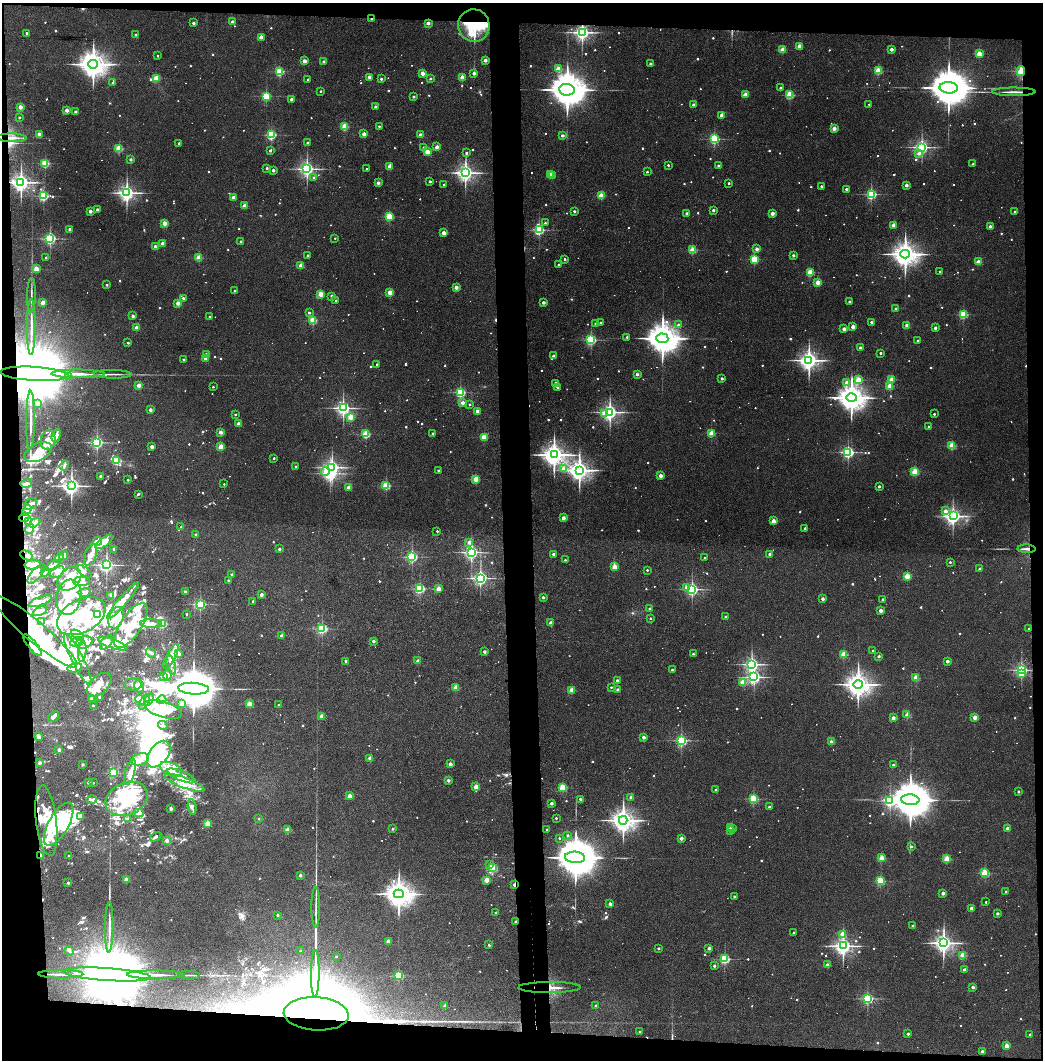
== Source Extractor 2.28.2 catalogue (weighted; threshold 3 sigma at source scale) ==
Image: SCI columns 80-4242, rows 5-4235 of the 4321 x 4242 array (HDU 1 of 3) = the unmasked area's bounding box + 8 px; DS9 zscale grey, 4 x 4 block average (1 PNG px = mean of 4 x 4 image px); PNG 1045 x 1062 px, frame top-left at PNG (2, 3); each listed source drawn as its Kron ellipse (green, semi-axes under 4 px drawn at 4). Shown black and unused: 11% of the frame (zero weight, under 3 of 4 exposures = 6% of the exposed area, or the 3 px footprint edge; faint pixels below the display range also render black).
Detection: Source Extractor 2.28.2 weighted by HDU 2 'WHT'. Background 0.0668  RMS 0.0057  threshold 0.0258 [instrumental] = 3 sigma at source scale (4.5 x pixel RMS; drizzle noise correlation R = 1.50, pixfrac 1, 0.05/0.05 arcsec/px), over >= 5 px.
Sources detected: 1655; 64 too faint to see at this stretch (4 x 4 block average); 42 inside a brighter object's white glare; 19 cosmic-ray / hot-pixel residue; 6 long thin detections or spike segments (spike, bleed or trail) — neither listed nor drawn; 47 coinciding with a brighter row at this scale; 265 inside a brighter listed object's ellipse — not listed separately; of the other 1212, all 500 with FLUX_AUTO >= 8.91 (the completeness limit of this list) listed and drawn (712 fainter detections not listed), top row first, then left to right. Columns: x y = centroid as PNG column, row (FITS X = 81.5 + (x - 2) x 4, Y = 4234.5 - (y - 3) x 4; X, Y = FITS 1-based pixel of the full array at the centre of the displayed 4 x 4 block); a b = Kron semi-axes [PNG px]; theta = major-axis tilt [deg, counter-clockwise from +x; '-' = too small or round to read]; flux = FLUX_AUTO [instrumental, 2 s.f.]
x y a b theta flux
372 19 2 2 - 25
232 22 2 2 - 49
193 23 2 2 - 31
428 23 2 2 - 47
474 25 16 15 - 210
582 32 2 2 - 1600
27 33 2 2 - 15
136 35 2 2 - 17
261 37 2 2 - 81
799 46 2 2 - 64
891 49 2 2 - 44
782 50 2 2 - 130
979 54 2 2 - 150
158 56 2 2 - 10
485 60 2 2 - 46
304 61 2 2 - 67
324 62 2 2 - 39
650 63 2 2 - 20
93 64 5 4 - 6300
558 69 2 2 - 130
280 71 2 2 - 390
878 71 2 2 - 210
1021 71 5 3 - 53
422 73 2 2 - 60
474 73 2 2 - 34
369 77 2 2 - 55
462 77 2 2 - 110
156 78 2 2 - 190
308 79 2 2 - 13
381 79 2 2 - 15
430 79 2 2 - 14
112 83 2 2 - 9.3
780 88 2 2 - 10
949 88 9 5 -4 20000
567 90 8 5 -7 14000
321 91 2 2 - 9.8
1014 92 22 2 0 24
745 95 2 2 - 120
790 95 2 2 - 300
266 96 2 2 - 400
414 96 2 2 - 18
292 99 2 2 - 37
869 104 2 2 - 11
694 105 2 2 - 37
20 107 2 2 - 71
376 107 2 2 - 31
66 110 2 2 - 55
76 112 2 2 - 25
722 115 2 2 - 71
19 118 2 2 - 9.4
379 126 2 2 - 12
345 127 2 2 - 260
834 128 2 2 - 63
39 134 2 2 - 46
364 134 2 2 - 85
271 135 2 2 - 530
420 135 2 2 - 58
562 135 2 2 - 33
12 138 15 2 -1 23
714 139 2 2 - 540
179 143 2 2 - 21
308 143 2 2 - 16
437 147 2 2 - 54
922 147 2 2 - 1300
424 148 2 2 - 23
119 149 2 2 - 240
270 151 2 2 - 16
427 152 2 2 - 130
466 153 2 2 - 17
919 153 2 2 - 17
130 159 2 2 - 23
45 163 2 2 - 320
973 164 2 2 - 24
668 165 2 2 - 12
390 166 2 2 - 120
718 166 2 2 - 24
267 168 2 2 - 16
307 169 2 2 - 1400
367 169 2 2 - 9.8
273 170 2 2 - 33
647 172 2 2 - 10
465 173 3 3 - 2200
550 174 2 2 - 96
552 176 2 2 - 18
314 177 2 2 - 12
430 181 2 2 - 22
21 182 3 3 - 2500
378 183 2 2 - 38
729 183 2 2 - 15
444 184 2 2 - 9.5
906 185 2 2 - 41
821 186 2 2 - 13
846 189 2 2 - 21
127 193 3 3 - 2000
871 194 2 2 - 590
43 196 2 2 - 490
601 196 2 2 - 140
233 198 2 2 - 62
245 206 2 2 - 87
97 209 2 2 - 28
713 210 2 2 - 20
90 211 2 2 - 43
574 211 2 2 - 18
1015 212 2 2 - 12
687 213 2 2 - 19
772 213 2 2 - 58
389 217 2 2 - 310
164 223 2 2 - 100
545 223 2 2 - 16
893 225 2 2 - 54
990 226 2 2 - 25
70 229 2 2 - 40
539 230 2 2 - 690
444 233 2 2 - 72
335 238 2 2 - 9
50 239 2 2 - 790
241 241 2 2 - 11
163 243 2 2 - 52
155 246 2 2 - 40
757 249 2 2 - 37
692 250 2 2 - 220
905 254 4 4 - 5400
793 255 2 2 - 26
308 256 2 2 - 28
46 258 2 2 - 12
199 258 2 2 - 170
565 259 2 2 - 19
754 259 2 2 - 290
978 262 2 2 - 86
301 265 2 2 - 80
559 265 2 2 - 22
36 269 2 2 - 110
940 271 2 2 - 9.2
810 272 2 2 - 220
818 282 2 2 - 110
107 285 2 2 - 13
456 287 2 2 - 54
234 291 2 2 - 17
390 293 2 2 - 120
321 294 2 2 - 150
31 295 17 2 89 11
332 296 2 2 - 24
183 298 2 2 - 25
336 301 2 2 - 12
849 301 2 2 - 14
43 302 2 2 - 71
543 302 2 2 - 40
178 303 2 2 - 75
896 309 2 2 - 15
309 313 2 2 - 16
963 314 2 2 - 350
133 316 2 2 - 34
210 317 2 2 - 15
313 320 2 2 - 260
871 322 2 2 - 18
596 323 2 2 - 28
600 323 2 2 - 9.3
678 325 2 2 - 17
907 326 2 2 - 84
31 327 28 2 90 41
853 327 2 2 - 63
136 328 2 2 - 82
935 328 2 2 - 31
844 329 2 2 - 60
627 337 2 2 - 16
662 338 6 5 - 9900
591 340 2 2 - 670
918 340 2 2 - 9.2
128 343 2 2 - 15
860 348 2 2 - 38
880 353 2 2 - 15
206 354 2 2 - 17
553 356 2 2 - 35
206 358 2 2 - 78
183 359 2 2 - 10
809 360 3 3 - 2900
377 364 2 2 - 17
34 374 34 7 -3 140000
78 374 27 2 -1 47
113 374 19 2 -1 13
637 374 2 2 - 34
69 376 2 2 - 33
722 378 2 2 - 23
891 379 2 2 - 100
858 380 2 2 - 210
847 382 2 2 - 36
556 383 2 2 - 34
139 385 2 2 - 73
890 386 2 2 - 160
213 387 2 2 - 10
558 387 2 2 - 11
460 392 2 2 - 560
851 398 5 4 - 7300
37 403 2 2 - 36
463 403 2 2 - 60
469 405 2 2 - 11
343 408 2 2 - 1300
150 410 2 2 - 35
477 411 2 2 - 53
610 412 2 2 - 1800
605 413 2 2 - 67
235 414 2 2 - 12
934 414 2 2 - 13
350 417 2 2 - 160
31 420 29 2 90 44
238 424 2 2 - 56
929 427 2 2 - 15
220 432 2 2 - 59
433 433 2 2 - 11
711 433 2 2 - 180
366 434 2 2 - 260
56 436 7 3 72 21
484 437 2 2 - 180
48 440 10 7 80 52
97 442 2 2 - 840
952 446 2 2 - 220
152 447 2 2 - 46
221 447 2 2 - 140
38 452 15 8 26 120
848 452 2 2 - 870
554 455 4 3 - 4500
274 458 2 2 - 12
117 461 2 2 - 340
64 466 5 3 - 9.4
296 467 2 2 - 15
332 467 3 2 - 1500
564 469 2 2 - 83
438 470 2 2 - 10
579 470 4 3 - 3800
325 472 4 3 - 43
915 472 2 2 - 270
101 476 2 2 - 41
660 476 2 2 - 56
476 479 2 2 - 190
128 480 2 2 - 13
26 483 6 3 15 13
224 484 2 2 - 12
71 486 3 2 - 2100
386 486 2 2 - 330
879 486 2 2 - 21
349 487 2 2 - 71
138 494 3 2 - 11
30 504 7 5 35 26
27 510 6 4 57 16
945 511 2 2 - 32
953 516 3 2 - 1400
24 517 5 4 - 24
563 518 2 2 - 66
28 521 4 2 - 8.9
773 521 2 2 - 89
35 523 6 2 32 16
181 527 2 2 - 18
805 528 2 2 - 20
29 529 5 3 - 9.7
437 531 2 2 - 10
196 535 2 2 - 30
98 541 4 4 - 42
104 542 10 3 37 65
469 542 2 2 - 28
114 549 2 2 - 22
279 549 2 2 - 18
1027 549 9 2 -1 17
471 552 2 2 - 1300
553 554 2 2 - 30
769 554 2 2 - 25
27 555 7 4 -25 14
91 555 11 6 73 29
64 556 5 3 - 24
412 557 2 2 - 700
59 558 5 4 - 37
704 558 2 2 - 8.9
565 560 2 2 - 12
950 562 2 2 - 13
33 565 8 4 4 22
106 565 2 2 - 1400
53 566 7 4 36 15
614 567 2 2 - 120
979 569 2 2 - 17
647 570 2 2 - 11
84 571 9 3 -35 9.8
45 572 5 2 - 14
57 572 8 5 33 23
36 574 12 5 49 20
232 574 2 2 - 22
907 576 2 2 - 150
480 578 2 2 - 1300
69 579 13 10 45 96
228 580 2 2 - 19
82 581 8 4 1 33
686 587 2 2 - 22
420 589 2 2 - 570
438 589 2 2 - 86
692 589 2 2 - 1100
185 591 2 2 - 24
84 592 6 3 15 20
111 595 2 2 - 22
261 595 2 2 - 41
69 597 17 12 79 62
543 597 2 2 - 26
823 599 2 2 - 36
882 599 2 2 - 11
40 601 12 3 20 19
123 601 24 4 50 110
253 601 2 2 - 17
200 604 2 2 - 650
650 609 2 2 - 25
40 611 7 3 25 14
881 611 2 2 - 52
187 614 2 2 - 8.9
97 615 3 2 - 570
81 616 26 16 28 240
726 617 2 2 - 22
116 618 11 7 70 82
650 618 2 2 - 11
41 622 4 2 - 20
162 623 3 2 - 360
551 623 2 2 - 47
151 624 10 4 0 59
131 625 26 10 57 160
322 629 2 2 - 580
1029 629 2 2 - 11
35 631 55 10 -40 790
77 635 7 3 -36 52
281 636 2 2 - 40
373 641 2 2 - 30
77 642 7 3 21 56
106 642 8 5 52 45
84 643 9 6 24 32
113 644 15 5 -19 27
32 645 13 3 -51 350
873 651 2 2 - 9
82 652 10 3 85 18
484 652 2 2 - 34
151 653 5 3 - 9.7
179 653 4 3 - 9
693 654 2 2 - 10
843 654 2 2 - 200
171 656 13 4 62 41
879 656 2 2 - 18
78 659 28 6 -63 50
346 661 2 2 - 23
418 661 2 2 - 69
947 661 2 2 - 35
752 664 2 2 - 1400
171 665 10 3 -75 12
75 668 7 4 13 20
672 670 2 2 - 23
1021 670 2 2 - 920
1021 673 2 2 - 94
168 675 6 3 78 16
163 676 4 3 - 12
754 677 2 2 - 1100
916 678 2 2 - 150
617 680 2 2 - 30
743 682 2 2 - 160
858 684 4 4 - 5200
99 685 14 8 43 43
133 685 9 6 -1 17
139 686 6 5 - 18
456 687 2 2 - 120
611 687 2 2 - 11
194 689 15 6 -4 26000
617 689 2 2 - 28
572 690 2 2 - 130
99 697 2 2 - 29
92 699 2 2 - 83
141 700 6 3 -37 14
149 700 6 3 54 13
162 700 5 2 - 14
145 702 8 3 64 19
181 703 2 2 - 59
249 704 2 2 - 130
279 705 2 2 - 12
93 706 2 2 - 22
163 709 19 8 -17 180
907 715 2 2 - 86
322 716 2 2 - 73
54 717 6 3 39 22
975 717 2 2 - 90
893 718 2 2 - 51
163 725 5 3 - 12
38 737 4 3 - 9.1
643 737 2 2 - 44
681 740 2 2 - 740
831 742 2 2 - 37
59 750 2 2 - 40
159 754 15 9 53 700
370 758 2 2 - 62
140 759 9 6 19 31
39 763 2 2 - 30
450 764 2 2 - 54
893 764 2 2 - 11
82 765 2 2 - 28
171 769 12 6 -25 55
130 772 13 4 75 41
113 773 2 2 - 380
181 776 15 5 -23 48
448 780 2 2 - 26
88 782 2 2 - 25
93 783 2 2 - 9.4
185 783 21 5 -20 57
476 787 2 2 - 100
563 788 2 2 - 310
716 790 2 2 - 28
1018 791 2 2 - 14
349 796 2 2 - 88
631 797 2 2 - 40
127 799 22 16 24 260
580 799 2 2 - 17
753 799 2 2 - 400
92 800 5 3 - 11
910 800 9 5 -5 21000
890 801 2 2 - 820
551 803 2 2 - 33
192 807 8 3 -84 12
769 807 2 2 - 11
171 809 2 2 - 43
139 813 5 3 - 14
81 817 3 2 - 15
259 818 2 2 - 9
556 818 2 2 - 14
128 819 2 2 - 41
46 820 35 10 -83 100
623 820 4 3 - 4900
208 823 2 2 - 150
59 824 24 10 61 230
731 828 2 2 - 42
1007 828 2 2 - 34
392 829 2 2 - 20
732 829 2 2 - 18
288 830 2 2 - 110
547 830 2 2 - 16
730 830 2 2 - 36
567 835 2 2 - 15
156 837 6 3 29 13
559 838 2 2 - 9.4
681 838 2 2 - 52
167 840 2 2 - 54
911 846 2 2 - 15
40 855 2 2 - 21
69 856 2 2 - 14
575 857 10 5 -5 26000
882 858 2 2 - 150
947 859 2 2 - 210
490 865 2 2 - 31
492 868 2 2 - 420
985 873 2 2 - 320
300 875 2 2 - 23
126 880 2 2 - 85
486 880 2 2 - 120
880 881 2 2 - 370
68 883 2 2 - 21
514 885 2 2 - 42
1006 891 2 2 - 14
943 893 2 2 - 42
399 894 5 4 - 6300
734 896 2 2 - 11
986 902 2 2 - 9.4
610 904 2 2 - 38
316 907 20 2 -90 21
971 908 2 2 - 37
496 912 2 2 - 11
997 913 2 2 - 23
277 915 2 2 - 19
516 922 2 2 - 29
913 926 2 2 - 23
109 927 25 2 90 34
793 932 2 2 - 9.2
842 934 2 2 - 76
388 942 2 2 - 63
943 943 3 3 - 2700
489 945 2 2 - 18
843 946 3 3 - 2200
658 948 2 2 - 16
709 948 2 2 - 40
69 951 5 3 - 9.7
300 951 2 2 - 13
963 955 2 2 - 170
336 957 2 2 - 13
725 959 2 2 - 520
827 965 2 2 - 55
714 966 2 2 - 22
964 970 2 2 - 32
315 973 24 2 90 110
61 974 22 2 0 36
107 974 44 6 -4 160000
156 975 28 2 0 45
189 975 11 2 -3 9.5
399 976 2 2 - 320
973 987 2 2 - 30
550 988 31 5 0 45
867 998 2 2 - 770
595 1005 2 2 - 14
445 1006 2 2 - 42
316 1014 32 16 -3 18000
640 1032 2 2 - 11
908 1034 2 2 - 19
1030 1035 2 2 - 17
1006 1046 2 2 - 81
982 1051 2 2 - 21
Overlapping masked pixels (flux is a lower limit): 19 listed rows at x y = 372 19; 474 25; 582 32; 1021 71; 1014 92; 12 138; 21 182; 34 374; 24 517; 1027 549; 27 555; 35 631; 32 645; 40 855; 514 885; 516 922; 107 974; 550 988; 316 1014